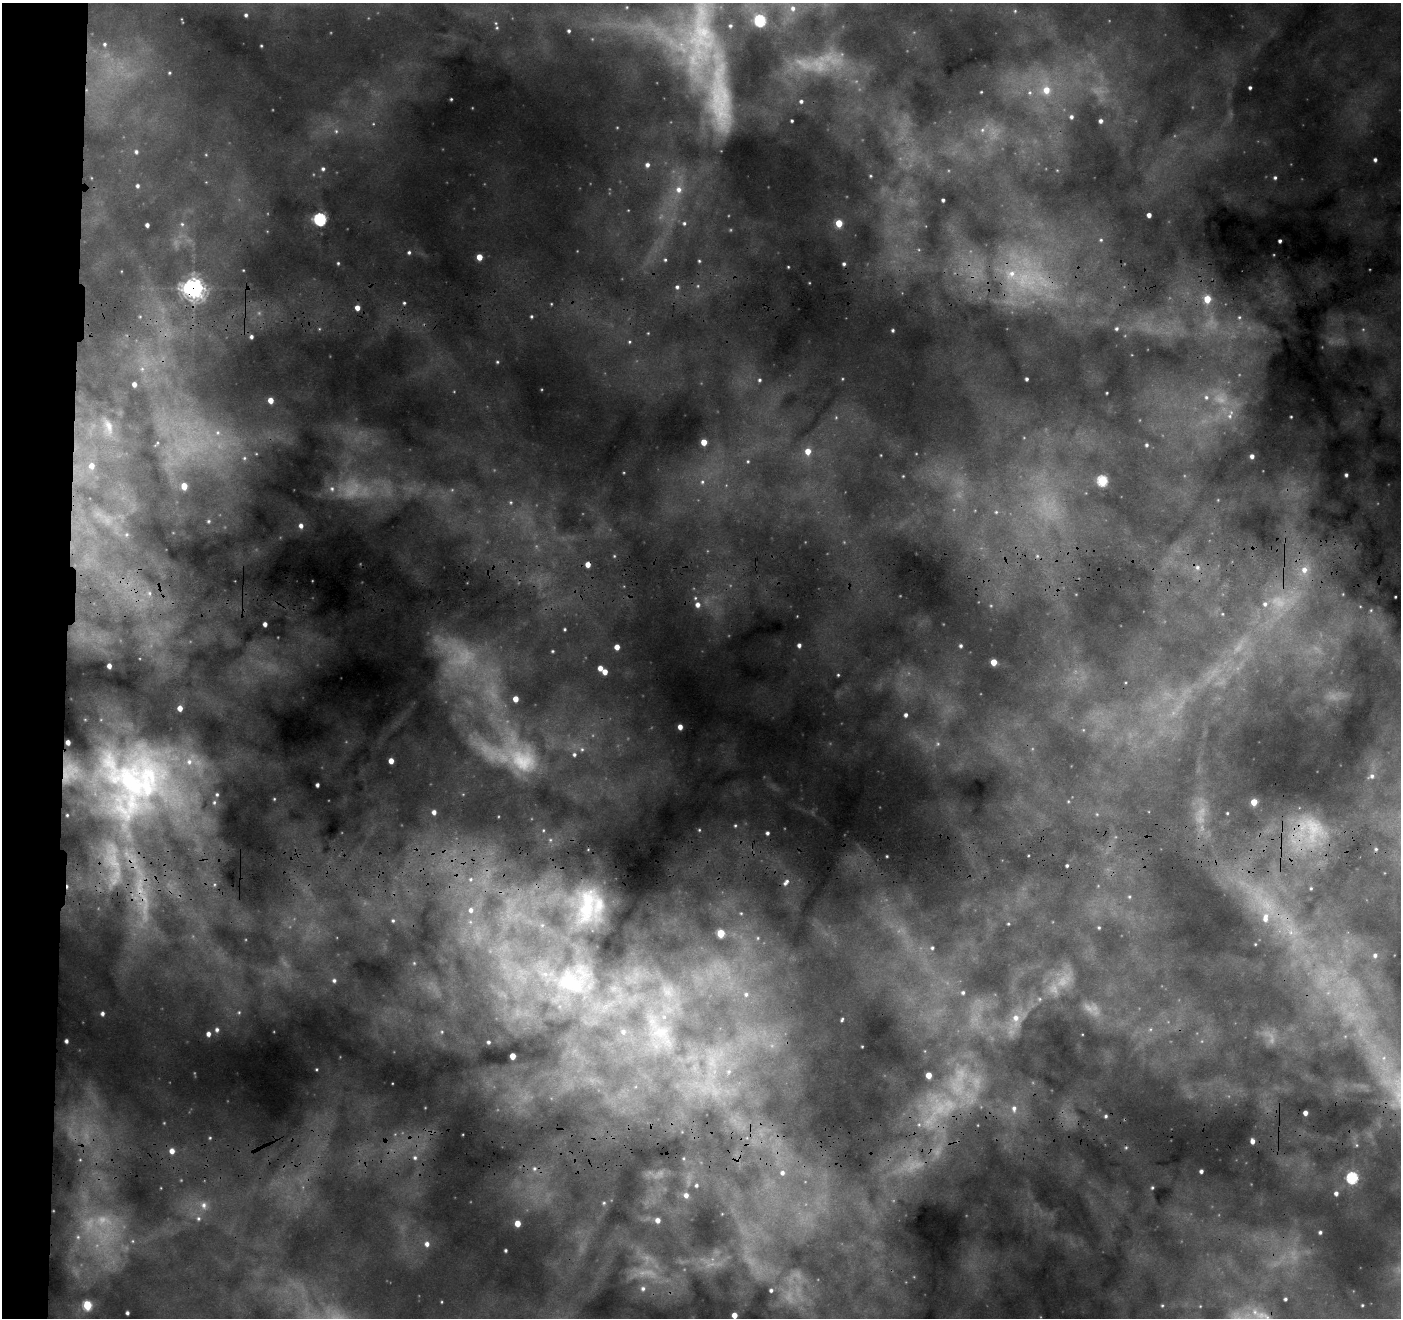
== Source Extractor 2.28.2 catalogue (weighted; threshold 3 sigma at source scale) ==
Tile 4 of 3 x 3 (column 1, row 2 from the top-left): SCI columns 16-1414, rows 1893-3208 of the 4234 x 5101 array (HDU 1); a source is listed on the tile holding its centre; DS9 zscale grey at full resolution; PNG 1403 x 1320 px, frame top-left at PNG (2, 3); no overlay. Shown black and unused: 5% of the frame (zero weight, under 3 of 4 exposures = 24% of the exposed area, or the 3 px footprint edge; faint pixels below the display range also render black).
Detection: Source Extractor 2.28.2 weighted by HDU 2 'WHT'; one run over the whole footprint, this tile lists its part. Background 0.157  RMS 0.019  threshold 0.0835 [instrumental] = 3 sigma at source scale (4.5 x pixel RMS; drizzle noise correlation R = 1.50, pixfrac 1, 0.05/0.05 arcsec/px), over >= 5 px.
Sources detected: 286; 50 too faint to see at this stretch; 1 cosmic-ray / hot-pixel residue — not listed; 14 inside a brighter listed object's ellipse — not listed separately; the other 221 listed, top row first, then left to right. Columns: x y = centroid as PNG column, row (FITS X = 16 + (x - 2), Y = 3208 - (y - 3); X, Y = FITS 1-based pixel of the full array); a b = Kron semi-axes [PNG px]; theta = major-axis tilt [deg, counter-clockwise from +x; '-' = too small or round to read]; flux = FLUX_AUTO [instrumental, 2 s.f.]
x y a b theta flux
627 7 5 4 - 2.2
793 8 9 8 - 14
1015 11 5 5 - 3.6
246 15 4 3 - 4.2
760 21 6 6 - 200
497 28 6 4 69 2.9
569 31 5 4 - 3.9
700 36 125 48 83 470
105 44 6 6 - 5.7
261 46 3 2 - 1.8
819 65 33 27 -19 110
169 73 5 4 - 2.9
1250 88 3 3 - 5
1046 90 13 11 -74 46
981 92 3 3 - 1.8
1030 93 7 7 - 9.2
451 99 3 3 - 2.4
801 101 5 4 - 4.7
1071 117 6 6 - 6.5
792 121 3 3 - 2.9
1101 121 5 4 - 7.1
982 130 9 7 33 9.8
336 131 7 6 - 6
136 152 6 5 - 4.9
1375 160 4 4 - 5.7
647 165 6 5 - 9
323 169 6 5 - 5.1
870 176 3 3 - 2.1
1275 178 5 5 - 4.7
137 186 5 4 - 4.8
679 190 12 10 -83 26
943 200 3 3 - 3.9
1149 215 4 4 - 10
320 219 6 6 - 350
684 223 6 6 - 5.9
839 223 5 5 - 47
182 224 6 5 - 4.1
147 225 4 4 - 7.1
1101 240 5 5 - 2.8
1280 241 4 3 - 5.5
409 252 5 5 - 4.3
479 257 5 4 - 31
665 260 5 4 - 3.2
699 261 5 4 - 3
338 263 4 4 - 2.7
844 264 5 4 - 4.9
788 267 3 2 - 2
243 270 3 2 - 1.3
1012 274 15 12 45 39
677 287 5 5 - 5.8
193 288 8 7 - 1300
1207 299 6 5 - 45
404 303 4 4 - 3.2
551 304 4 3 - 1.8
357 308 5 4 - 16
531 316 5 4 - 3.2
140 317 5 4 - 2.4
1239 317 6 6 - 5.1
1117 329 4 3 - 3.3
893 330 3 3 - 3.6
648 333 4 3 - 1.6
251 337 4 3 - 5.2
629 342 5 4 - 2.8
497 362 5 4 - 2.9
142 369 7 7 - 6.8
1027 379 4 3 - 4.1
759 380 6 5 - 4.3
134 384 4 4 - 9.7
1107 393 3 2 - 1.5
1206 397 7 7 - 7.9
271 400 5 4 - 22
1230 416 10 8 90 14
1291 417 3 3 - 2.1
108 426 25 12 -73 31
217 433 9 8 - 12
704 442 5 4 - 30
157 444 10 5 45 4.6
1146 445 5 4 - 3.9
808 451 6 5 - 24
1252 456 4 4 - 8.1
244 458 5 5 - 3.5
748 461 4 4 - 2.2
92 466 7 6 - 14
1346 475 4 4 - 5
903 476 4 4 - 2
1102 481 5 5 - 150
702 482 7 6 - 5.9
184 486 5 4 - 35
332 489 10 9 - 16
511 502 6 6 - 4.8
996 512 5 5 - 3.6
208 521 5 4 - 2.5
301 526 5 5 - 9.2
126 534 7 6 - 5
614 556 4 3 - 1.9
1037 556 6 5 - 4.1
588 564 4 4 - 19
1197 567 8 7 - 9.9
1304 570 10 9 - 22
149 593 9 7 -73 12
1343 594 5 3 - 1.5
1395 597 3 2 - 2
1265 604 8 7 - 9.8
698 605 6 6 - 12
1371 610 5 4 - 2.3
1222 614 4 4 - 1.7
265 624 4 4 - 8.9
565 629 3 3 - 2.5
799 645 4 4 - 7.2
961 646 4 4 - 4.2
617 647 4 4 - 18
552 651 3 3 - 2.3
994 662 5 5 - 31
109 666 4 4 - 11
600 668 5 4 - 14
605 672 5 4 - 19
838 675 3 3 - 2.4
516 699 5 4 - 22
906 715 4 3 - 5.8
680 727 5 4 - 14
582 749 7 6 - 5
574 754 5 5 - 5.3
522 759 69 40 -52 260
391 761 4 4 - 20
1372 776 10 7 21 9.9
139 780 86 81 31 910
317 785 4 3 - 5.4
274 799 4 3 - 1.8
1068 801 5 3 - 1.9
1254 802 5 4 - 38
434 812 5 4 - 9.7
1227 813 4 3 - 2.2
1097 814 5 5 - 2.9
735 825 6 4 89 3.1
543 830 5 4 - 2.4
699 830 3 3 - 1.7
767 833 4 4 - 5.2
1376 849 5 5 - 3.6
887 856 3 2 - 1.7
1067 865 3 3 - 3.2
471 879 8 7 - 11
786 882 9 4 51 6.9
1311 888 5 4 - 2.6
1129 897 6 5 - 3.6
142 898 92 17 -80 200
1264 902 70 26 -50 250
587 905 62 45 85 290
471 910 11 10 - 23
741 913 5 4 - 2.8
393 921 6 5 - 3.9
470 922 11 9 -41 20
1008 924 3 3 - 1.9
542 925 10 8 30 14
1099 927 5 4 - 2.7
721 933 5 5 - 73
758 938 6 5 - 4.3
1255 944 3 3 - 1.7
932 948 6 6 - 5
1375 955 6 6 - 7.3
414 963 5 4 - 2.1
573 979 73 55 14 470
334 980 6 5 - 5.2
963 993 6 5 - 5.6
746 994 11 10 - 21
1040 999 6 5 - 3.7
239 1012 5 4 - 2.6
102 1013 5 5 - 6.3
1016 1019 19 11 -88 35
842 1020 4 3 - 3.1
1150 1029 7 6 - 5.2
217 1030 6 5 - 5.6
442 1032 5 5 - 3.1
623 1032 7 6 - 6.1
661 1032 25 18 -13 54
208 1034 4 4 - 9.3
66 1041 4 4 - 6.1
488 1042 4 3 - 3.8
862 1046 3 2 - 1.4
513 1056 5 4 - 26
316 1069 3 2 - 1.8
729 1071 8 7 - 9.7
940 1108 78 45 57 360
1014 1108 11 8 86 14
1305 1113 4 4 - 12
1106 1116 4 4 - 3.7
210 1138 4 4 - 2.2
1253 1141 4 4 - 12
1357 1145 5 4 - 2.3
1126 1147 5 4 - 2.6
172 1151 6 5 - 15
415 1158 7 7 - 7.9
684 1158 4 3 - 1.7
534 1168 7 7 - 7.3
1201 1171 4 4 - 6.4
782 1173 8 7 - 12
1352 1178 6 5 - 230
696 1185 4 4 - 3.5
1152 1188 4 4 - 2.8
1336 1193 5 5 - 7.7
686 1195 5 5 - 9.4
604 1203 5 5 - 3.1
204 1205 11 10 - 17
198 1218 7 7 - 6.6
658 1220 5 5 - 11
517 1223 5 4 - 28
1320 1232 4 3 - 4.1
78 1237 6 6 - 4.5
132 1241 6 5 - 3.4
427 1244 7 6 - 11
506 1250 3 3 - 3.1
643 1289 7 7 - 8
771 1290 3 3 - 4.5
1285 1299 3 3 - 4.1
442 1302 4 2 - 1.6
87 1305 6 5 - 100
1162 1305 6 6 - 4
1362 1305 3 2 - 2.1
1200 1306 6 5 - 3.5
127 1313 4 3 - 4.9
734 1315 4 4 - 21
1263 1316 31 13 -17 49
Overlapping masked pixels (flux is a lower limit): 8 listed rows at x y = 700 36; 193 288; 588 564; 139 780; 142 898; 1264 902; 587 905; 940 1108
Isophote crosses this tile's border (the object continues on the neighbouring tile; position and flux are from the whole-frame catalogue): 2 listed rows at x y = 700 36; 1263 1316